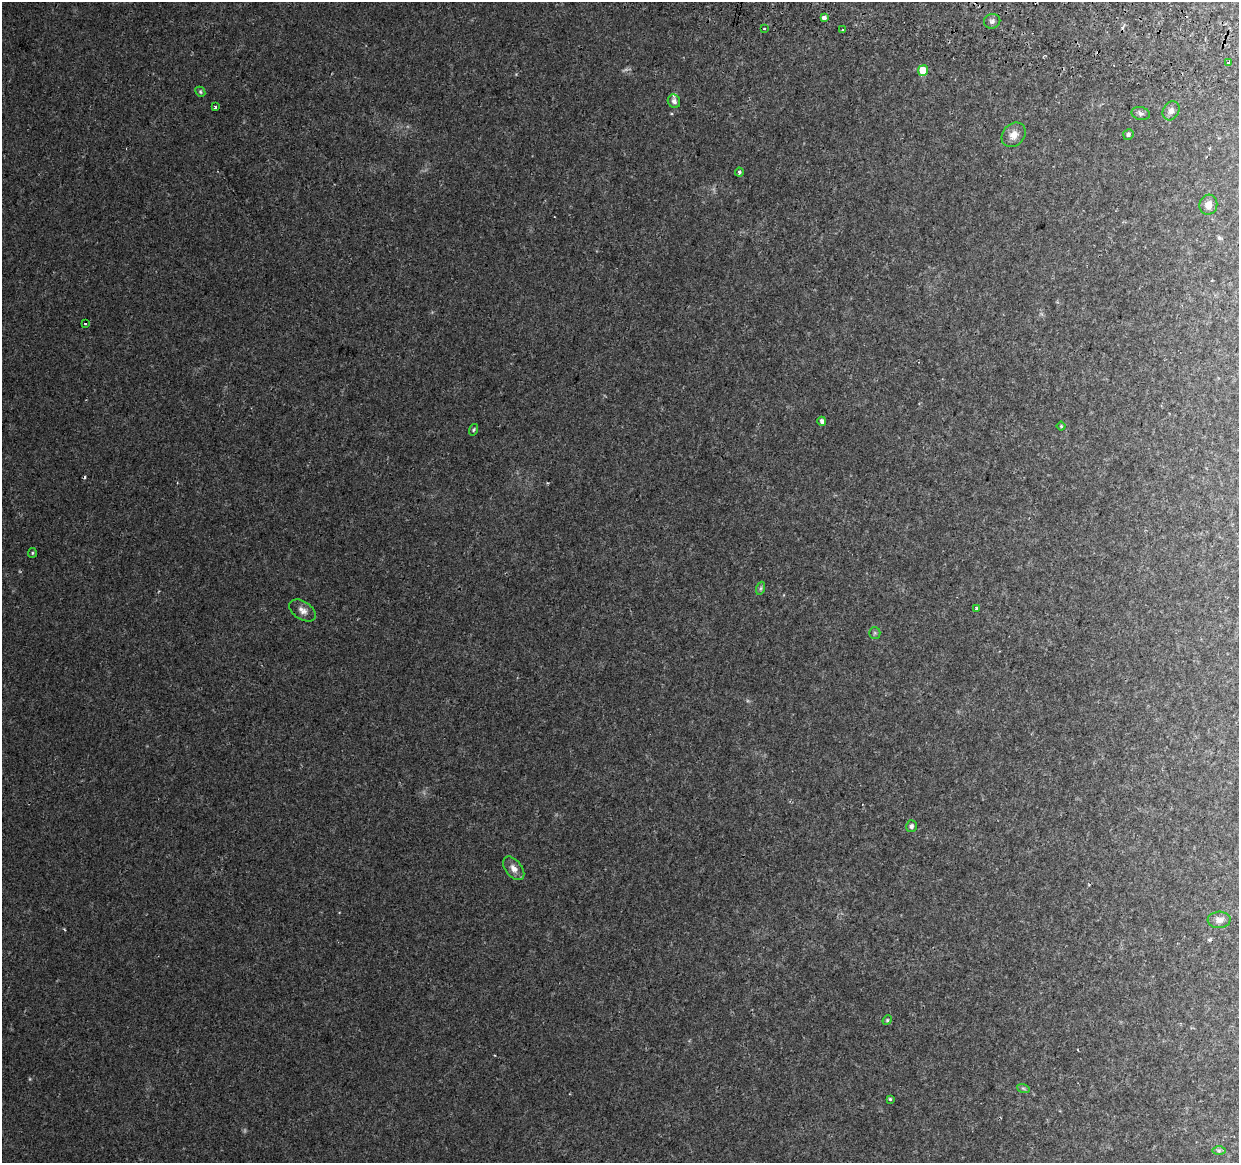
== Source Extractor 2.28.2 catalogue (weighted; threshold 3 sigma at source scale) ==
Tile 10 of 4 x 4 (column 2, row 3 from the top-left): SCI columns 1256-2492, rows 1494-2654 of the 4976 x 5248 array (HDU 1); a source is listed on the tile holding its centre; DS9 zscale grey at full resolution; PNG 1241 x 1165 px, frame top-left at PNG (2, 2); each listed source drawn as its Kron ellipse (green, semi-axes under 4 px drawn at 4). Shown black and unused: <1% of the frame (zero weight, under 2 of 3 exposures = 3% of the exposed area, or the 3 px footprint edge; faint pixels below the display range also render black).
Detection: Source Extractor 2.28.2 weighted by HDU 2 'WHT'; one run over the whole footprint, this tile lists its part. Background 0.0401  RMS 0.0039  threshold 0.0178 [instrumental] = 3 sigma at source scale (4.5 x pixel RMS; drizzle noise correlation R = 1.50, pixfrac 1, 0.0396/0.0396 arcsec/px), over >= 5 px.
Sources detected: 36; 4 cosmic-ray / hot-pixel residue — neither listed nor drawn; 1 inside a brighter listed object's ellipse — not listed separately; the other 31 listed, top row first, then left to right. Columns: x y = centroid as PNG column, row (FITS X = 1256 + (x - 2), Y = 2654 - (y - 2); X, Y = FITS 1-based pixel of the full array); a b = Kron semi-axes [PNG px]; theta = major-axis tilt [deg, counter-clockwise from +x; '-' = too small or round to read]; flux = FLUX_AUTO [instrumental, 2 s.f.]
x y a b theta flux
824 18 4 3 - 5.4
992 21 8 7 - 1.1
764 28 3 2 - 0.56
843 30 3 3 - 2.4
1228 63 3 3 - 3.2
923 70 5 5 - 8.8
200 92 5 4 - 0.54
674 101 7 6 - 1.3
215 107 4 3 - 1.4
1171 111 10 8 62 1.8
1141 114 9 6 -13 1.2
1128 134 5 5 - 0.88
1014 135 13 10 49 3
739 172 4 4 - 0.78
1208 205 10 9 - 2.5
85 323 3 3 - 1
822 421 4 4 - 1.2
1061 426 4 4 - 0.41
473 430 6 4 73 0.51
32 553 5 4 - 0.46
761 588 6 4 71 0.67
977 608 3 3 - 2.5
303 610 15 9 -33 2.4
875 633 6 5 - 0.6
911 826 6 5 - 1.2
514 868 13 8 -51 2.6
1219 920 11 8 3 2.1
887 1020 5 4 - 0.49
1023 1088 6 4 -19 0.64
890 1099 3 3 - 0.43
1219 1151 7 4 0 0.78